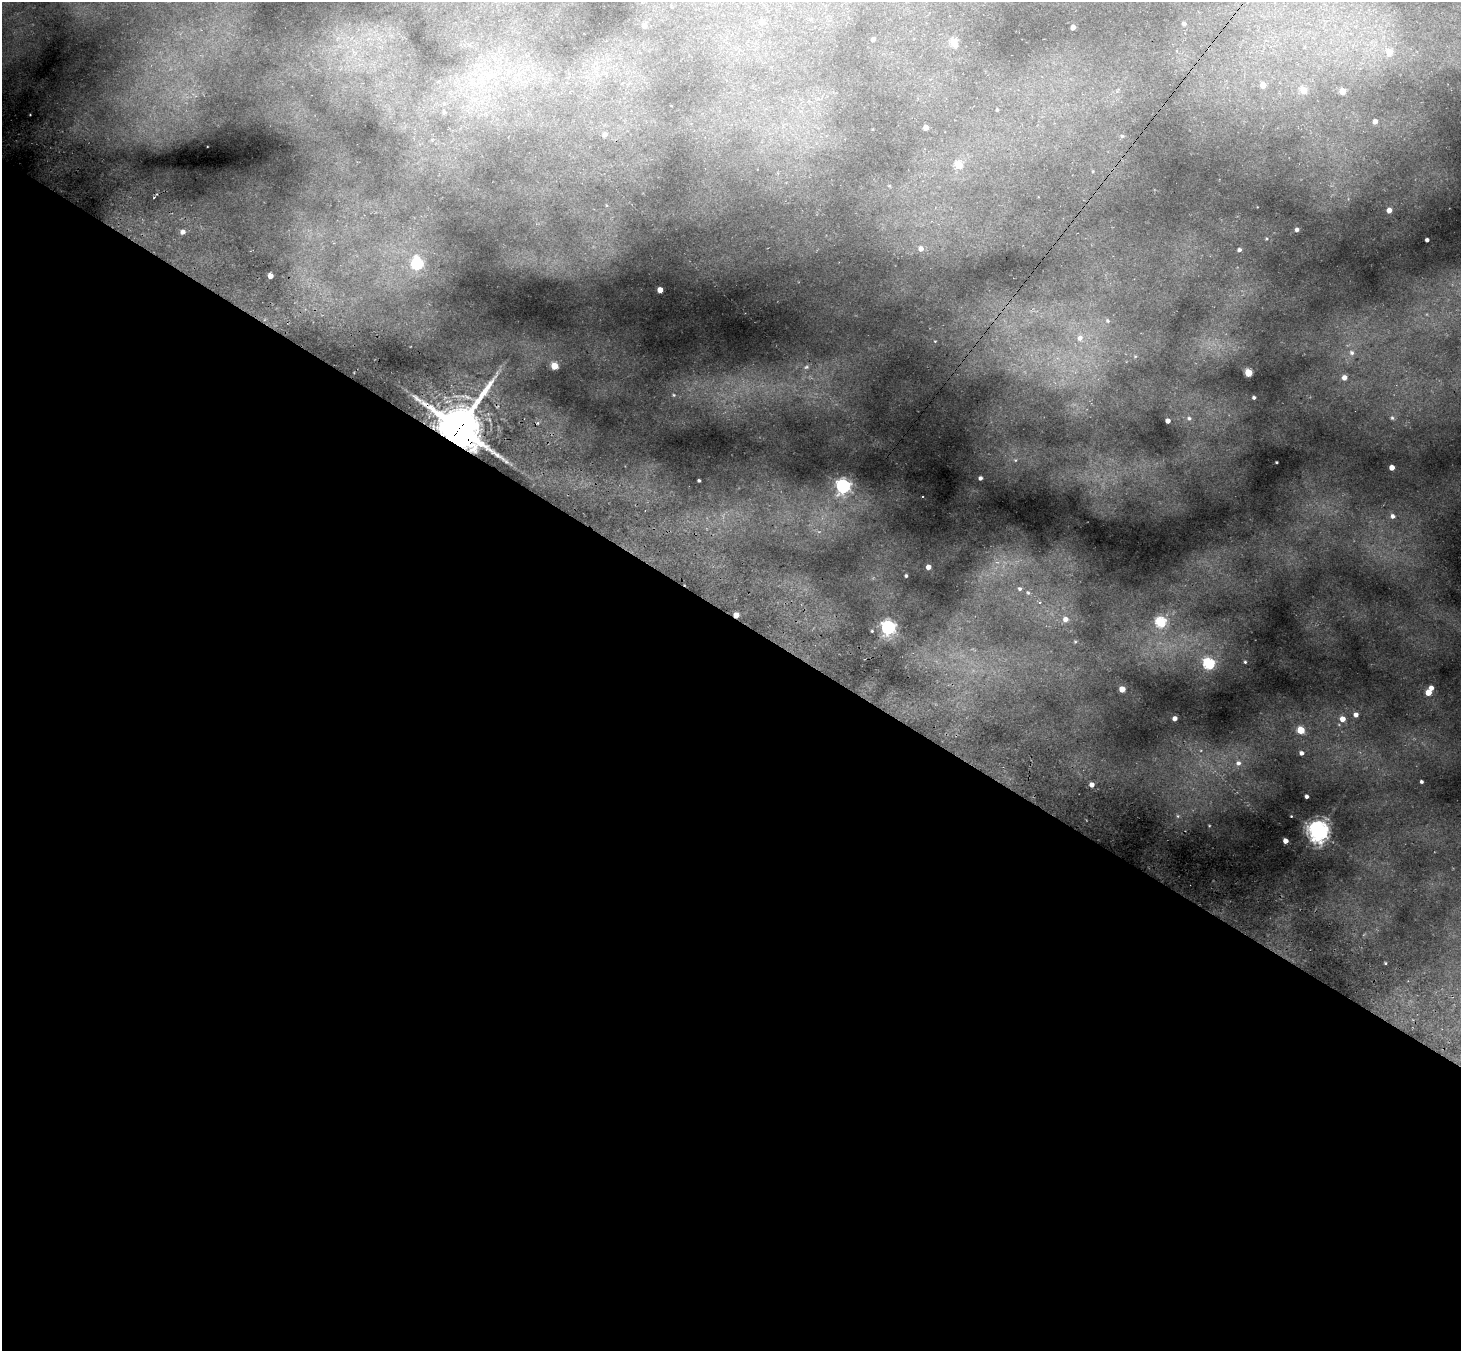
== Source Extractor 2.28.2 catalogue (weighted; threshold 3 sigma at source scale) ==
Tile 14 of 4 x 4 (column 2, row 4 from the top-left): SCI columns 1526-2984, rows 349-1697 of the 5988 x 6014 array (HDU 1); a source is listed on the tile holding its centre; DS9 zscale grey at full resolution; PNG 1463 x 1353 px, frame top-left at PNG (2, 2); no overlay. Shown black and unused: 55% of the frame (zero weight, under 3 of 4 exposures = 7% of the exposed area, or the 3 px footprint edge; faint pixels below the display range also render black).
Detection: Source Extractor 2.28.2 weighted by HDU 2 'WHT'; one run over the whole footprint, this tile lists its part. Background 0.355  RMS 0.017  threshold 0.0769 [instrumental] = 3 sigma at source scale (4.5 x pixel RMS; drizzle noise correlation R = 1.50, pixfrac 1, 0.05/0.05 arcsec/px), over >= 5 px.
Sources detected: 77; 1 long thin detection or spike segment (spike, bleed or trail) — not listed; the other 76 listed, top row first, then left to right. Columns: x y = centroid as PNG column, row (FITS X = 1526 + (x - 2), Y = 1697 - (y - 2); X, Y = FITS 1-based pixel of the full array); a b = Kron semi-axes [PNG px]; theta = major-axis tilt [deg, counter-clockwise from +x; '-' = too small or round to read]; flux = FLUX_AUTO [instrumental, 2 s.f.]
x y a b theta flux
762 22 6 5 - 9.6
1184 23 4 3 - 3.9
644 26 4 4 - 7
1073 27 4 4 - 8.7
873 39 4 4 - 6.7
954 42 5 4 - 34
1389 52 6 5 - 26
509 72 7 5 41 4.8
1263 85 4 4 - 18
1303 90 5 5 - 24
1342 91 4 4 - 26
997 110 3 3 - 1.5
444 112 6 5 - 3
1375 121 4 4 - 7.6
926 128 4 4 - 11
605 135 5 5 - 5.6
1122 136 6 5 - 2.6
958 165 5 4 - 46
1389 210 4 4 - 12
1297 230 4 3 - 4.3
183 232 4 4 - 6.7
1427 240 4 3 - 4.3
921 249 5 5 - 8.3
1239 250 4 3 - 4.1
417 264 6 5 - 160
270 276 4 4 - 11
660 290 4 4 - 21
1107 321 6 5 - 3.1
1080 338 8 7 - 7.1
1352 353 8 6 -46 5.7
554 366 5 4 - 43
806 367 7 5 22 3.4
1248 373 5 4 - 58
1344 377 5 5 - 10
674 395 5 5 - 2.1
1254 397 3 3 - 2.8
1189 418 5 5 - 3
1392 418 5 4 - 2.5
1168 421 4 4 - 8.7
459 427 14 14 - 5900
1276 462 2 2 - 1.4
1392 467 4 4 - 15
980 478 4 3 - 4.3
699 480 3 2 - 1.8
843 486 6 6 - 370
1393 516 6 5 - 5.5
928 567 4 4 - 9.2
906 576 3 3 - 2.1
1020 589 6 5 - 3.8
1028 593 6 5 - 2.9
1040 602 5 4 - 2.6
736 615 4 4 - 15
1065 619 6 6 - 8.8
1160 622 6 5 - 110
888 627 6 6 - 310
872 631 3 3 - 1.4
1075 642 5 4 - 1.7
1245 662 3 3 - 1.7
1209 664 6 5 - 160
1431 688 4 4 - 9.4
1122 689 4 4 - 23
1428 693 5 4 - 20
1356 715 5 5 - 8
1175 718 4 4 - 8.3
1342 719 5 5 - 14
1301 730 5 4 - 47
1301 753 4 4 - 6.1
1238 763 7 7 - 6.2
1421 782 3 3 - 3
1092 785 5 4 - 8.5
1307 796 3 3 - 4.1
1178 816 6 4 -71 2.1
1291 816 2 2 - 0.87
1318 831 7 7 - 1100
1285 841 4 4 - 13
1385 963 4 2 - 1.2
Overlapping masked pixels (flux is a lower limit): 2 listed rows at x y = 459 427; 736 615